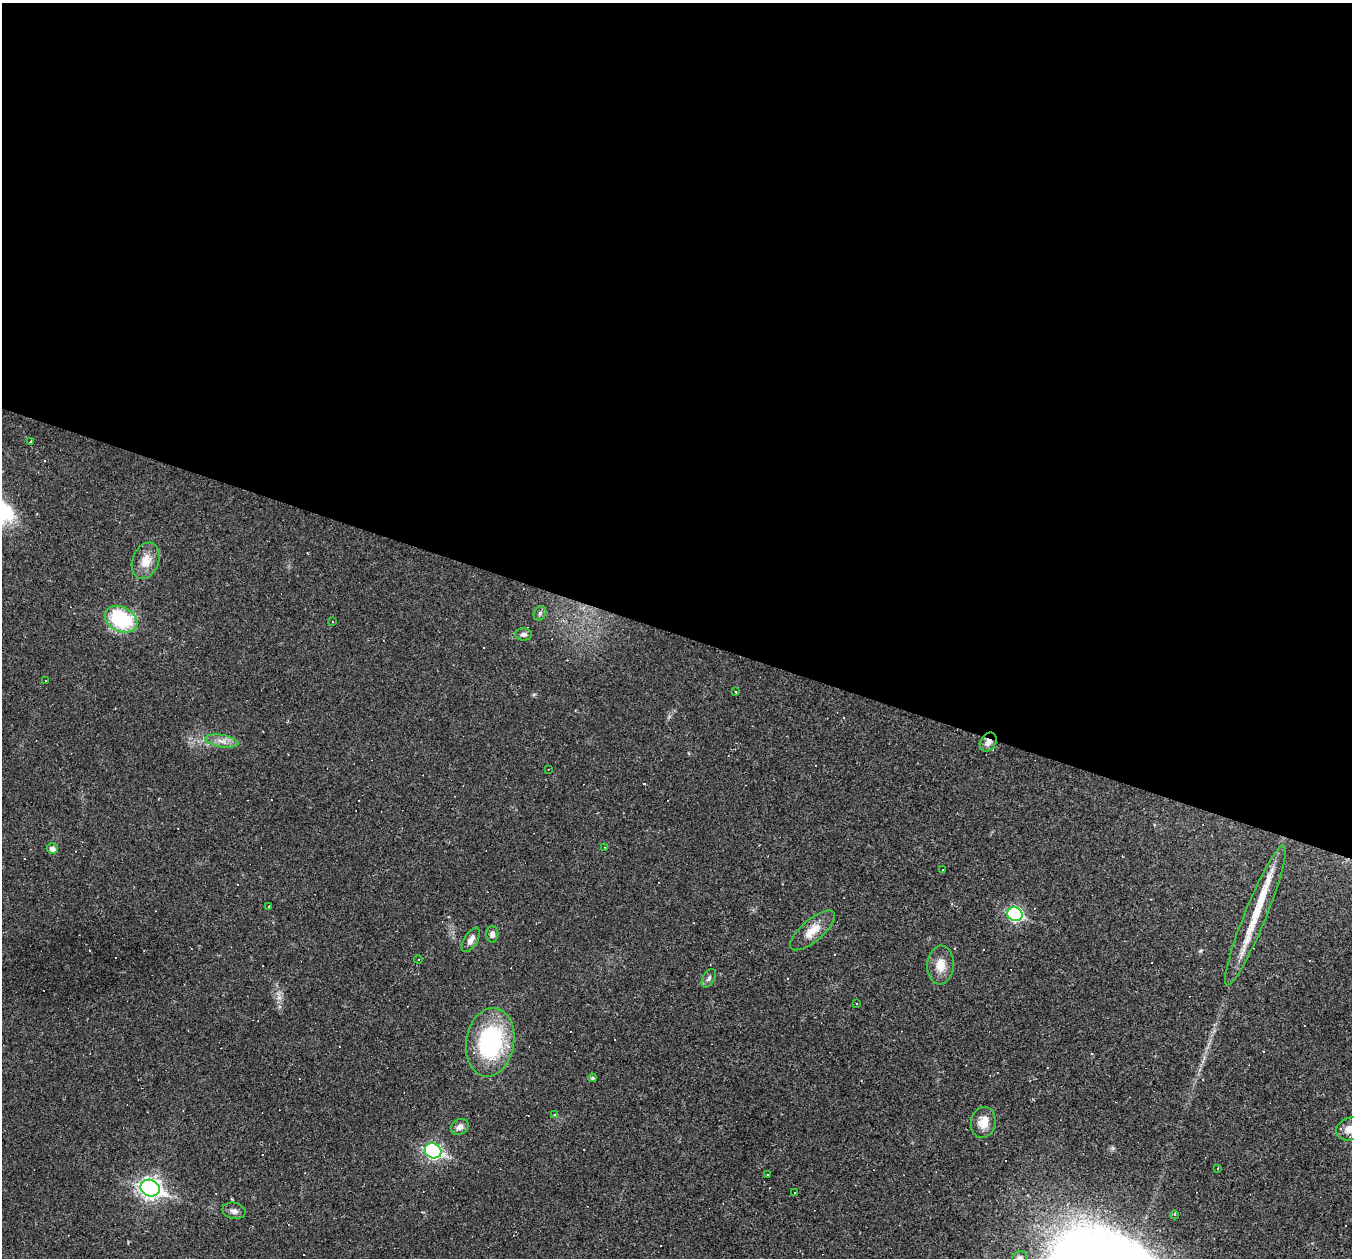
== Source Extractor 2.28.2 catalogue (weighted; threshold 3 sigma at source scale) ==
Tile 3 of 4 x 4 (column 3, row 1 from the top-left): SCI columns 2701-4050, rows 4030-5285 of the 5400 x 5416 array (HDU 1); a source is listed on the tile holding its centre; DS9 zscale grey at full resolution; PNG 1354 x 1260 px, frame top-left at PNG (2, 3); each listed source drawn as its Kron ellipse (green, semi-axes under 4 px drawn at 4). Shown black and unused: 50% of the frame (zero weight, under 2 of 3 exposures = <1% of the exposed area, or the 3 px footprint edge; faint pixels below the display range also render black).
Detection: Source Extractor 2.28.2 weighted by HDU 2 'WHT'; one run over the whole footprint, this tile lists its part. Background 0.0184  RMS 0.0042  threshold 0.0187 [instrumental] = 3 sigma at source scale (4.5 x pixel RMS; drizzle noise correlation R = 1.50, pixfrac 1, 0.05/0.05 arcsec/px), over >= 5 px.
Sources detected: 75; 33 cosmic-ray / hot-pixel residue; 1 long thin detection or spike segment (spike, bleed or trail) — neither listed nor drawn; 3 inside a brighter listed object's ellipse — not listed separately; the other 38 listed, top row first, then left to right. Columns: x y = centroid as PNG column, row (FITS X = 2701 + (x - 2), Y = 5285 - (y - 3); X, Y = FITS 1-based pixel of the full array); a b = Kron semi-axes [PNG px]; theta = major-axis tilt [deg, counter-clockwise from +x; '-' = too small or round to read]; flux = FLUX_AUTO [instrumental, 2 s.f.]
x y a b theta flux
30 442 3 2 - 0.57
146 561 19 13 69 6.7
540 613 7 6 - 1
121 619 17 12 -28 32
333 621 3 3 - 1.1
523 634 8 6 1 1.3
46 680 3 2 - 0.28
736 692 3 3 - 0.46
222 741 17 6 -10 2.9
988 742 10 7 56 2.6
548 769 3 2 - 0.25
604 847 2 2 - 0.32
52 849 6 5 - 1.9
943 870 2 2 - 0.31
269 906 3 2 - 0.57
1015 914 7 7 - 57
1255 915 75 11 68 18
813 930 28 11 41 6.7
492 934 8 6 90 1.8
471 940 14 6 58 2.3
418 960 4 3 - 0.34
941 965 19 13 87 5.8
709 978 10 6 60 1.2
857 1004 2 2 - 0.28
490 1042 34 24 80 49
592 1078 4 4 - 0.74
554 1115 4 3 - 0.35
983 1122 15 12 80 5.9
460 1127 9 7 26 2.1
1350 1129 14 11 19 4.4
433 1151 8 7 - 89
1218 1168 3 3 - 1.1
768 1174 3 2 - 0.57
150 1188 10 8 -21 200
795 1193 2 2 - 0.35
234 1211 12 8 -12 1.9
1175 1215 4 3 - 0.44
1020 1258 8 6 13 1
Overlapping masked pixels (flux is a lower limit): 1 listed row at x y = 988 742
Isophote crosses this tile's border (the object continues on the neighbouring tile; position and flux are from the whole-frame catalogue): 2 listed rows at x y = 1350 1129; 1020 1258
Unlisted compact peaks at least as high as the median listed source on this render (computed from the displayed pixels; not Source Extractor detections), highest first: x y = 534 694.